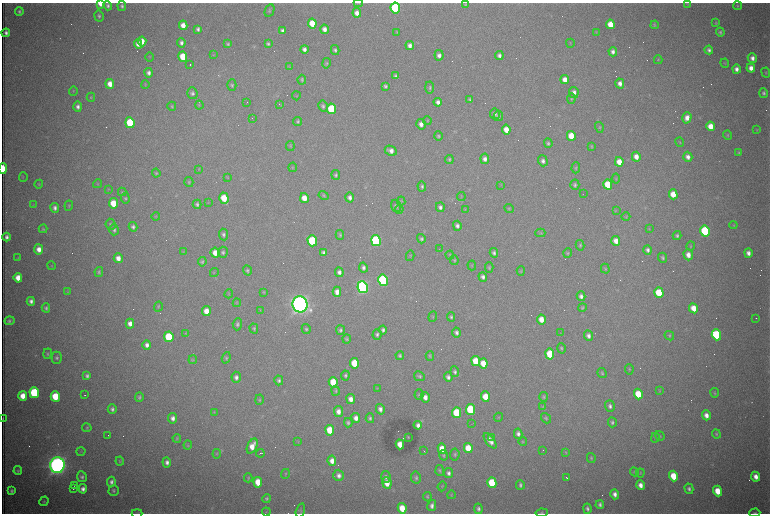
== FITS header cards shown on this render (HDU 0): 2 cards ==
NAXIS1  =                 1536 /fastest changing axis
NAXIS2  =                 1023 /next to fastest changing axis

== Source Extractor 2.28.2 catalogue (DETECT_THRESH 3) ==
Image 1536 x 1023 px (HDU 0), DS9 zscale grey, zoomed out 1/2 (1 PNG px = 2 x 2 image px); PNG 772 x 516 px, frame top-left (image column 1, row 1022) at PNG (2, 3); each listed source drawn as its Kron ellipse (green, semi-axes under 4 px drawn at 4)
Background 3120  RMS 34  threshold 103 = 3 sigma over >= 5 px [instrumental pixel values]
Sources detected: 455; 95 cannot appear on this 1/2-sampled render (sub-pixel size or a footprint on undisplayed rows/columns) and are neither listed nor drawn; the other 360 listed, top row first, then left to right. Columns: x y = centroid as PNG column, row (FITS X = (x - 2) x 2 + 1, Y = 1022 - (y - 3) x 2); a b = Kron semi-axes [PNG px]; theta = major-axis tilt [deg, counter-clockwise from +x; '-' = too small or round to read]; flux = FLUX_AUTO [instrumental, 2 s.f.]
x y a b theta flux
358 3 4 2 - 4.9e+03
101 4 4 3 - 1.2e+05
466 4 4 4 - 8.6e+03
687 4 4 3 - 4.8e+03
108 5 5 4 - 1.8e+04
122 6 5 4 - 1.7e+04
738 6 4 4 - 8.6e+03
395 8 5 4 - 7.0e+05
269 10 6 4 63 1.2e+04
19 12 4 3 - 1.3e+04
357 13 5 4 - 5.2e+04
99 16 5 4 - 1.5e+04
312 23 5 4 - 1.7e+05
716 23 4 4 - 7.3e+03
610 24 5 4 - 1.2e+05
183 25 5 4 - 6.9e+04
655 25 4 3 - 7.8e+03
198 29 4 3 - 2.0e+04
324 29 5 4 - 4.0e+04
282 30 4 3 - 1.9e+04
397 32 4 3 - 6.1e+03
596 32 4 3 - 4.9e+03
720 32 4 4 - 1.4e+04
6 33 4 3 - 2.2e+04
142 41 5 4 - 8.0e+04
181 43 5 4 - 2.5e+04
570 43 4 2 - 4.7e+03
138 44 5 4 - 4.6e+04
228 44 4 3 - 1.1e+04
268 44 4 3 - 1.3e+04
410 45 4 3 - 3.2e+04
304 49 4 3 - 2.9e+04
335 50 5 4 - 1.7e+04
709 50 4 4 - 2.2e+04
613 52 5 4 - 2.8e+04
214 55 3 2 - 4.2e+03
439 55 5 4 - 3.2e+04
499 55 4 4 - 2.6e+04
150 57 5 3 - 5.5e+03
183 57 5 4 - 1.9e+05
752 58 5 4 - 3.3e+04
658 60 4 3 - 7.0e+03
326 63 5 4 - 9.9e+03
725 63 4 3 - 5.8e+03
190 65 2 1 - 2.0e+05
289 67 4 3 - 5.3e+03
751 68 4 4 - 5.3e+04
736 69 5 4 - 3.4e+04
149 73 5 4 - 2.7e+04
766 73 5 4 - 8.2e+03
395 76 4 3 - 1.6e+04
302 80 5 3 - 1.2e+04
565 80 4 4 - 6.2e+04
620 83 5 4 - 3.9e+04
110 84 5 4 - 6.9e+04
145 85 4 3 - 5.3e+03
232 85 6 4 90 1.3e+04
386 86 4 3 - 1.5e+04
430 87 6 4 -85 1.3e+04
73 91 5 3 - 7.1e+03
574 92 5 4 - 3.6e+04
192 93 6 5 - 1.9e+04
764 93 5 4 - 1.6e+04
296 96 4 4 - 6.2e+03
91 97 4 3 - 7.4e+03
571 99 5 4 - 9.6e+03
470 100 4 3 - 1.4e+04
438 102 4 3 - 2.9e+04
247 103 3 1 - 2.5e+03
279 104 3 2 - 2.6e+03
199 105 4 4 - 7.1e+03
172 106 4 4 - 9.1e+03
323 106 5 4 - 1.4e+04
78 107 5 4 - 2.8e+04
331 109 5 4 - 3.8e+05
495 114 5 5 - 2.1e+04
498 116 5 4 - 2.0e+04
252 118 2 1 - 1.8e+03
687 118 6 4 73 5.7e+04
297 121 4 4 - 1.1e+04
427 121 4 3 - 7.5e+03
130 123 5 4 - 3.9e+05
421 124 5 4 - 4.0e+04
710 126 5 4 - 9.5e+04
599 127 5 4 - 1.2e+04
506 130 5 4 - 8.7e+04
757 130 4 3 - 5.3e+03
728 135 4 3 - 7.8e+03
438 136 4 4 - 1.1e+04
571 136 5 4 - 1.4e+05
680 142 5 3 - 5.3e+03
548 143 5 4 - 1.4e+04
290 146 5 3 - 7.6e+03
591 146 3 3 - 7.4e+03
391 151 6 4 -26 4.4e+04
739 153 4 3 - 9.3e+03
636 157 5 4 - 6.1e+04
688 157 5 4 - 3.3e+04
449 159 4 4 - 1.2e+04
485 159 5 4 - 3.3e+04
543 161 5 4 - 2.7e+04
619 162 5 4 - 8.8e+04
293 167 4 3 - 6.8e+03
576 168 5 4 - 8.7e+03
3 169 5 2 - 2.4e+05
199 169 4 3 - 4.8e+03
156 173 4 4 - 8.9e+03
336 175 5 4 - 1.4e+04
23 177 5 2 - 4.2e+03
227 178 3 2 - 4.4e+03
616 179 5 3 - 7.2e+03
189 182 5 4 - 1.0e+04
39 184 4 3 - 6.8e+03
98 184 4 4 - 6.8e+03
608 184 5 4 - 1.9e+05
501 185 3 2 - 4.7e+03
575 185 5 4 - 1.5e+04
422 186 5 3 - 1.4e+04
108 189 4 3 - 5.7e+03
122 192 4 4 - 7.9e+03
583 194 2 1 - 1.6e+03
673 194 5 4 - 1.1e+05
324 196 5 3 - 9.8e+03
461 196 4 2 - 5.1e+03
125 198 5 4 - 1.0e+04
224 198 6 4 -73 1.6e+05
304 198 5 4 - 8.1e+04
350 198 5 4 - 2.9e+04
401 201 4 3 - 5.9e+03
208 202 3 2 - 3.8e+03
113 203 5 4 - 1.6e+05
197 204 4 4 - 1.6e+04
33 205 4 3 - 5.5e+03
69 206 5 4 - 9.5e+03
396 206 6 5 - 1.7e+04
440 207 5 4 - 2.4e+04
55 208 5 4 - 2.6e+04
399 209 4 4 - 7.8e+03
465 209 3 2 - 3.8e+03
509 209 5 4 - 7.7e+03
616 210 4 2 - 3.8e+03
156 216 4 3 - 5.9e+03
626 217 4 3 - 5.6e+03
110 224 5 5 - 1.5e+04
733 225 4 3 - 4.9e+03
457 226 5 4 - 2.5e+04
133 227 5 4 - 2.0e+04
649 228 3 3 - 5.3e+03
43 229 4 4 - 8.5e+03
114 230 5 5 - 1.7e+04
705 231 5 4 - 8.1e+05
540 233 5 4 - 9.9e+03
223 235 6 4 -84 1.7e+04
340 235 5 4 - 9.8e+03
677 236 4 4 - 1.5e+04
7 237 4 3 - 2.6e+04
421 239 5 4 - 1.5e+04
312 241 5 4 - 5.0e+05
376 241 5 4 - 1.1e+06
616 241 5 4 - 6.4e+04
580 245 5 4 - 1.1e+04
690 246 5 4 - 8.3e+03
39 249 5 4 - 5.6e+04
439 249 2 1 - 2.1e+03
648 250 5 4 - 2.2e+04
183 251 3 3 - 4.4e+03
223 252 5 5 - 1.5e+04
323 252 4 3 - 2.0e+04
215 253 5 4 - 7.3e+04
494 253 4 4 - 1.8e+04
568 253 4 4 - 9.4e+03
748 253 5 4 - 3.6e+04
450 255 4 3 - 5.9e+03
688 255 5 4 - 5.7e+04
410 256 5 3 - 6.0e+03
18 258 3 2 - 3.8e+03
118 258 5 4 - 5.4e+04
663 258 5 4 - 1.3e+04
454 260 5 4 - 9.3e+03
202 262 4 4 - 1.0e+04
472 265 5 4 - 7.7e+03
51 266 4 3 - 5.3e+03
363 267 5 4 - 2.3e+04
489 267 5 4 - 9.5e+03
605 269 5 3 - 8.2e+03
247 271 5 4 - 1.1e+04
521 271 5 3 - 7.0e+03
99 272 5 4 - 1.3e+04
339 272 5 4 - 2.8e+04
214 273 4 3 - 5.6e+03
483 277 5 4 - 2.7e+04
18 278 5 4 - 8.3e+04
383 280 5 5 - 1.2e+06
363 287 6 5 - 3.0e+06
68 292 3 3 - 5.6e+03
264 292 4 4 - 6.8e+03
337 292 5 4 - 4.9e+04
659 293 5 4 - 2.6e+05
229 294 4 3 - 5.5e+03
581 296 5 4 - 2.6e+04
31 301 4 3 - 2.8e+04
237 303 4 3 - 7.1e+03
300 304 8 7 - 7.4e+06
158 306 5 4 - 8.8e+03
46 308 4 4 - 1.6e+04
582 308 4 4 - 9.5e+03
693 308 5 4 - 9.9e+04
260 310 4 3 - 5.5e+03
206 311 5 4 - 8.7e+04
433 317 5 3 - 7.0e+03
451 317 5 4 - 1.4e+04
756 318 2 1 - 3.6e+03
541 319 5 4 - 8.2e+04
9 321 5 3 - 1.7e+04
130 324 5 4 - 5.0e+04
237 324 6 4 86 1.7e+04
254 329 5 4 - 1.1e+04
306 329 5 4 - 1.3e+04
340 330 5 4 - 1.6e+04
383 330 4 4 - 2.0e+04
456 332 5 4 - 2.3e+04
186 333 4 3 - 4.8e+03
561 333 3 1 - 2.2e+03
377 334 5 4 - 1.8e+04
716 335 5 4 - 6.1e+05
588 336 5 4 - 3.1e+04
669 336 5 4 - 9.2e+03
169 337 5 4 - 3.7e+05
347 339 4 4 - 9.1e+03
147 345 4 4 - 3.4e+04
561 348 5 4 - 1.1e+04
47 354 5 4 - 1.1e+04
550 354 5 4 - 2.3e+05
400 355 4 3 - 1.2e+04
430 356 4 4 - 9.1e+03
57 358 6 5 - 1.7e+04
226 358 6 4 71 1.1e+04
193 360 4 4 - 7.2e+03
476 361 5 4 - 1.8e+05
354 363 5 4 - 2.2e+05
483 363 5 4 - 1.1e+05
629 369 5 3 - 7.3e+03
455 372 5 4 - 1.7e+04
602 373 5 4 - 1.1e+04
345 375 5 3 - 1.3e+04
87 376 4 3 - 1.8e+04
419 376 6 4 -29 1.6e+04
236 377 5 4 - 2.7e+04
448 377 5 4 - 2.4e+04
279 380 5 4 - 1.8e+04
333 382 5 4 - 2.0e+05
377 388 4 3 - 4.6e+03
336 391 5 4 - 1.1e+04
659 391 4 3 - 6.3e+03
34 393 5 5 - 7.0e+05
715 393 4 3 - 8.3e+03
638 394 5 4 - 1.9e+05
84 395 2 1 - 2.9e+03
419 395 5 4 - 1.0e+04
23 396 5 4 - 9.2e+04
55 396 5 4 - 2.4e+05
139 397 5 3 - 1.2e+04
425 397 5 4 - 4.3e+04
485 397 5 4 - 1.2e+05
543 397 5 3 - 1.1e+04
351 399 5 4 - 5.1e+04
259 400 5 4 - 8.5e+03
543 406 3 2 - 4.1e+03
610 406 6 4 -72 2.3e+04
112 409 5 4 - 2.0e+04
380 409 5 4 - 3.2e+04
470 410 5 4 - 5.1e+05
338 411 5 4 - 4.6e+04
214 412 4 3 - 5.3e+03
456 413 5 4 - 3.0e+05
706 415 5 4 - 5.1e+04
498 417 4 3 - 6.2e+03
173 418 5 4 - 3.6e+04
356 418 5 4 - 4.6e+04
370 418 5 4 - 1.6e+04
546 418 5 4 - 1.1e+04
3 419 4 1 - 5.6e+03
612 422 5 4 - 1.6e+04
348 423 4 4 - 1.4e+04
472 424 2 1 - 2.0e+03
418 425 4 3 - 2.9e+04
87 428 4 4 - 9.3e+03
330 430 5 4 - 1.8e+05
518 434 5 4 - 2.6e+04
716 434 5 4 - 9.5e+03
108 435 2 1 - 6.3e+03
660 436 5 4 - 8.5e+03
408 437 2 2 - 4.5e+03
491 437 2 1 - 1.4e+05
177 438 4 4 - 8.1e+03
655 438 5 4 - 9.1e+03
490 441 9 4 -55 4.9e+04
298 442 3 2 - 4.0e+03
523 442 4 3 - 7.2e+03
400 444 5 4 - 9.7e+04
188 445 4 3 - 6.7e+03
252 446 8 5 63 8.9e+04
468 448 5 4 - 1.6e+05
442 449 5 4 - 1.3e+05
543 450 2 1 - 4.6e+03
81 451 5 4 - 8.9e+03
424 451 3 1 - 3.8e+03
566 452 4 3 - 5.5e+03
260 453 4 1 - 4.4e+03
217 454 5 3 - 6.6e+03
444 455 5 4 - 1.1e+04
455 455 6 4 83 1.3e+04
591 458 5 4 - 9.0e+03
120 461 4 4 - 8.0e+03
332 461 5 4 - 5.7e+04
167 462 5 4 - 2.9e+04
57 465 8 7 - 6.8e+06
440 470 5 4 - 1.1e+04
18 471 4 4 - 1.1e+04
634 472 4 4 - 7.6e+03
449 473 5 4 - 2.5e+04
640 473 4 3 - 6.0e+03
285 474 5 3 - 6.2e+03
339 475 6 5 - 3.2e+04
673 476 5 4 - 1.7e+05
82 477 5 5 - 2.0e+04
386 477 6 5 - 2.1e+04
756 477 5 4 - 5.4e+04
248 478 4 3 - 8.9e+03
416 478 6 5 - 1.6e+04
567 478 3 1 - 1.0e+04
111 482 5 4 - 2.5e+04
258 482 5 4 - 1.4e+05
387 483 6 4 -81 1.0e+05
492 483 5 4 - 3.6e+05
520 485 5 4 - 1.7e+04
640 485 5 4 - 4.9e+04
74 486 3 1 - 3.1e+03
442 486 5 3 - 6.8e+03
73 488 2 1 - 3.6e+03
83 489 5 4 - 3.3e+04
689 489 5 4 - 2.0e+04
114 490 5 5 - 1.2e+04
11 491 3 3 - 1.4e+04
718 491 5 4 - 1.4e+05
615 494 5 4 - 3.6e+04
451 495 4 2 - 5.0e+03
427 497 5 3 - 9.4e+03
267 498 4 4 - 1.4e+04
44 501 5 3 - 7.4e+03
600 505 4 3 - 1.9e+04
432 506 6 4 78 2.8e+04
402 508 5 4 - 1.5e+05
478 509 5 4 - 2.3e+04
587 509 5 4 - 1.9e+04
300 511 7 4 73 1.1e+04
266 512 4 2 - 4.4e+03
137 513 5 2 - 4.8e+03
542 513 6 3 8 9.2e+03
755 513 5 3 - 1.1e+04
At the frame edge (FLAGS 8, measured only in part): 7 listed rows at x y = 358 3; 101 4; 3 169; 3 419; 137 513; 542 513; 755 513
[95 sub-pixel or undisplayed-footprint detections neither listed nor drawn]